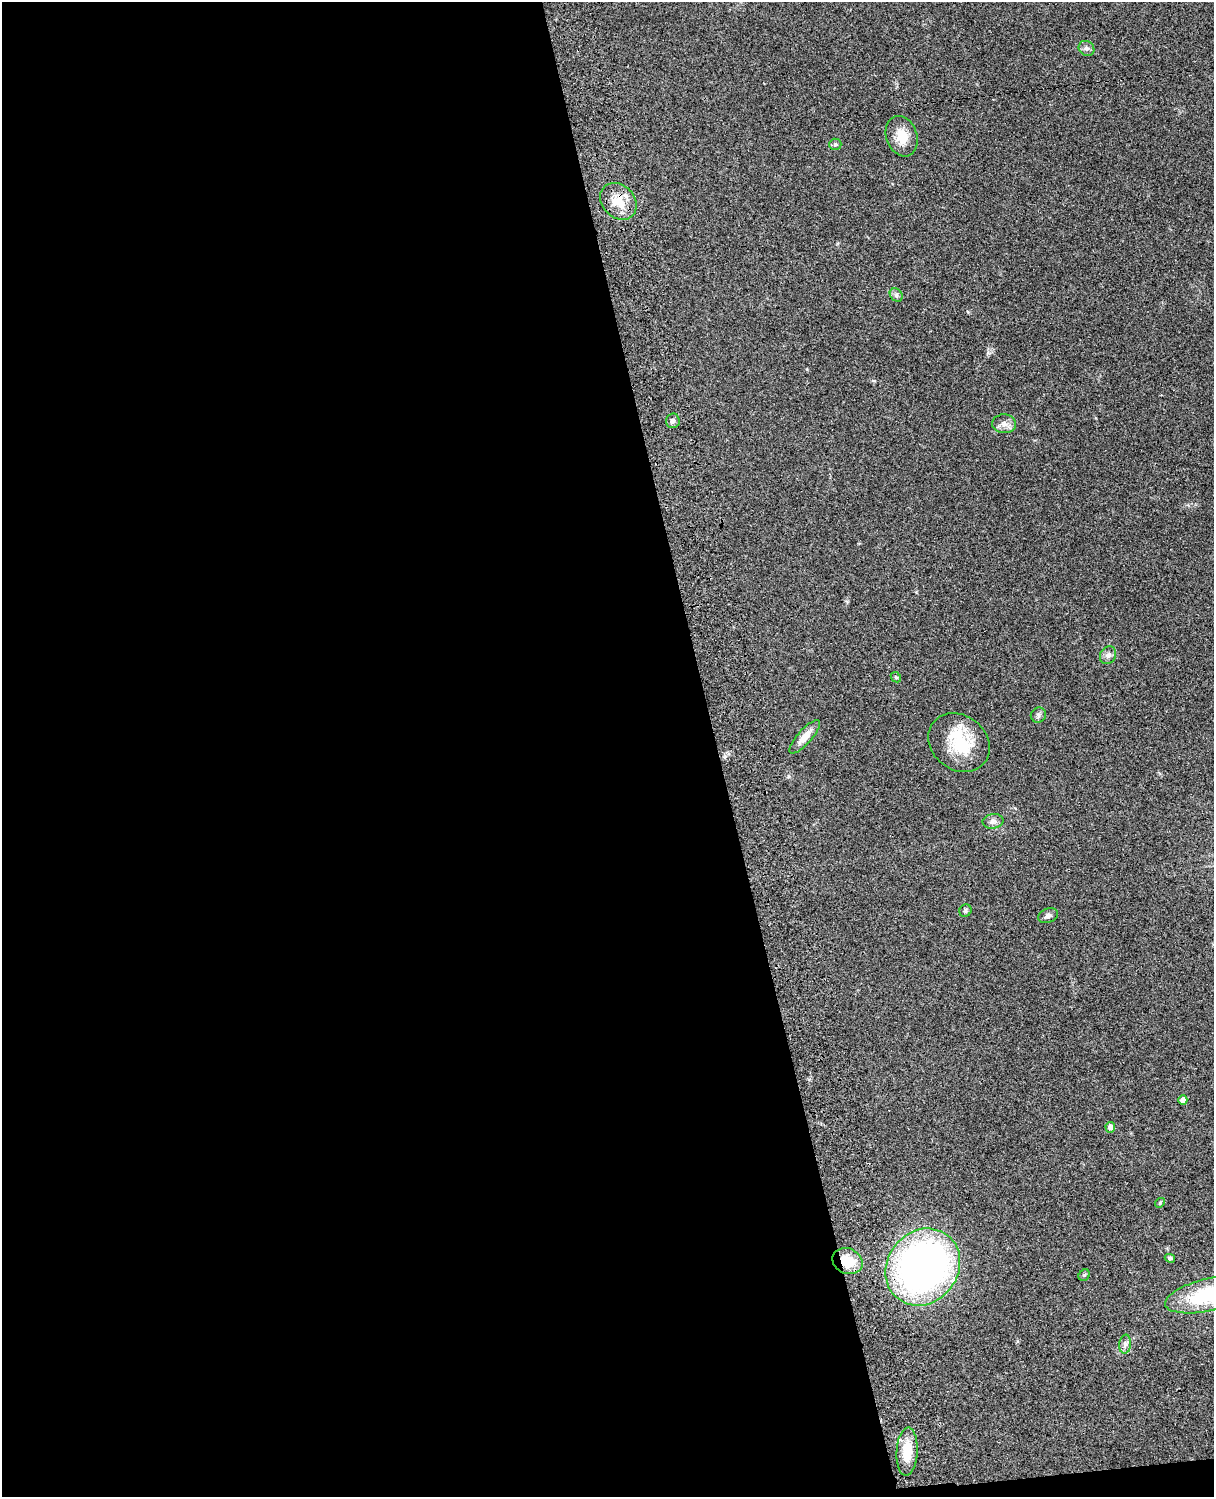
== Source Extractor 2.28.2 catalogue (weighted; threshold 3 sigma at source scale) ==
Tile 9 of 4 x 3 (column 1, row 3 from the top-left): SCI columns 122-1333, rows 276-1770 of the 5086 x 4923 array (HDU 1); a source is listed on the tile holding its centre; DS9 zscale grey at full resolution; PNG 1216 x 1499 px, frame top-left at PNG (2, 2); each listed source drawn as its Kron ellipse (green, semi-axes under 4 px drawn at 4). Shown black and unused: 60% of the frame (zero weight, under 3 of 4 exposures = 6% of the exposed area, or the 3 px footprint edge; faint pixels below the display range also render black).
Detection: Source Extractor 2.28.2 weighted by HDU 2 'WHT'; one run over the whole footprint, this tile lists its part. Background 0.0761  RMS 0.0059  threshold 0.0264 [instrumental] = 3 sigma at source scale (4.5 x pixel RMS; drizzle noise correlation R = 1.50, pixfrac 1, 0.05/0.05 arcsec/px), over >= 5 px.
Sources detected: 26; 1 inside a brighter object's white glare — neither listed nor drawn; the other 25 listed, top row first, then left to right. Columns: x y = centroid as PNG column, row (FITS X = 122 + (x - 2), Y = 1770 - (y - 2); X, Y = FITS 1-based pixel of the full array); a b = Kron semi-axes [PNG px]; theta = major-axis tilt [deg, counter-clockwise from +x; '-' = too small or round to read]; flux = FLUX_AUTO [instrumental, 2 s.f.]
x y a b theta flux
1086 48 8 7 - 1.8
902 136 21 15 -71 9.5
835 144 6 5 - 1.1
618 201 20 16 -46 13
896 295 7 6 - 1.4
673 421 7 7 - 1.9
1004 424 12 9 -3 3.7
1108 655 9 7 61 2.3
896 677 6 4 -44 0.74
1038 715 8 7 - 1.7
805 737 21 7 48 6.6
959 743 33 27 -38 27
993 821 10 7 8 2.2
965 911 6 5 - 1.1
1048 916 10 7 20 2
1183 1100 5 4 - 3.6
1110 1127 5 5 - 3
1160 1203 5 4 - 0.67
1170 1258 5 3 - 1
847 1261 15 12 -24 14
923 1267 40 35 52 290
1084 1275 6 5 - 0.91
1211 1294 47 16 13 58
1125 1344 9 6 83 2
907 1452 24 10 87 13
Overlapping masked pixels (flux is a lower limit): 2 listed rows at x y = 618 201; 847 1261
Isophote crosses this tile's border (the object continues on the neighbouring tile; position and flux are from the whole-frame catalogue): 1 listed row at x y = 1211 1294